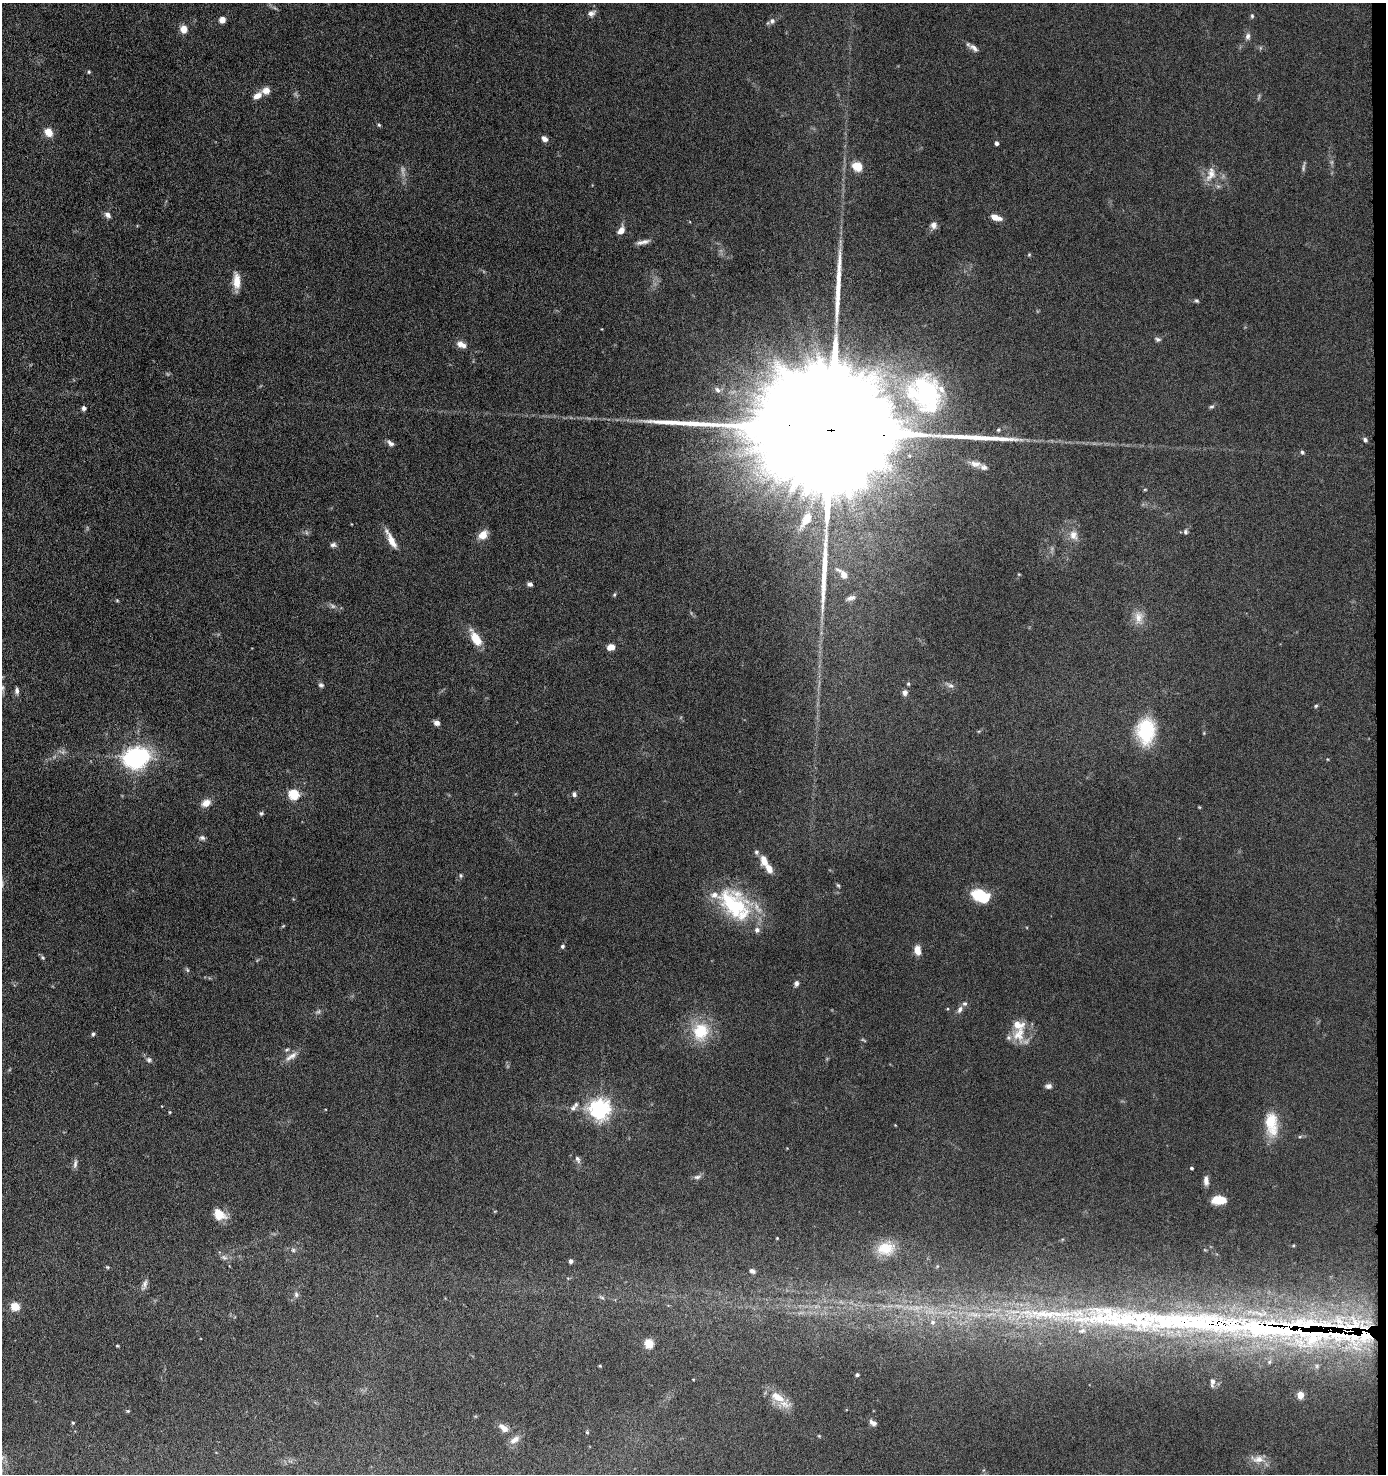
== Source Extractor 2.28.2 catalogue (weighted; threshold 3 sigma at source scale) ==
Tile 6 of 3 x 3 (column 3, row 2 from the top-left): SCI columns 2879-4262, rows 1477-2948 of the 4507 x 4427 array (HDU 1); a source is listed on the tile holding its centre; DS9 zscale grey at full resolution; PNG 1388 x 1476 px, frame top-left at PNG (2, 3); no overlay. Shown black and unused: <1% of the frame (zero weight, under 6 of 11 exposures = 3% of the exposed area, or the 3 px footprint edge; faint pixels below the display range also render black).
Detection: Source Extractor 2.28.2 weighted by HDU 2 'WHT'; one run over the whole footprint, this tile lists its part. Background 0.0677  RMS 0.0054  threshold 0.022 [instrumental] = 3 sigma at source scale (4.09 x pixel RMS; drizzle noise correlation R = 1.36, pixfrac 0.8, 0.05/0.05 arcsec/px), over >= 5 px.
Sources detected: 149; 6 too faint to see at this stretch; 2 inside a brighter object's white glare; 2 long thin detections or spike segments (spike, bleed or trail) — not listed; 12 inside a brighter listed object's ellipse — not listed separately; the other 127 listed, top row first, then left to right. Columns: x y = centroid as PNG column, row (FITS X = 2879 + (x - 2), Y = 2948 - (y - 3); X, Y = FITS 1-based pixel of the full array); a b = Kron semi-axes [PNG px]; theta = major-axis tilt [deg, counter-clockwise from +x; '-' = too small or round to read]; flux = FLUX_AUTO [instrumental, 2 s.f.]
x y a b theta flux
591 13 10 8 28 2.2
1252 16 6 5 - 0.76
222 20 7 6 - 3.1
772 21 8 7 - 1.5
184 29 8 7 - 4.6
1248 36 9 6 83 1.8
974 48 13 6 -35 2.4
89 72 5 4 - 0.6
257 96 11 6 32 4
379 125 5 4 - 0.6
48 132 11 9 -56 4.9
544 139 7 5 -40 2.5
997 143 4 4 - 1.5
857 166 13 11 -34 6.4
1211 174 23 12 70 6.4
108 215 9 7 -47 2
995 217 10 5 -18 5.9
934 225 9 8 - 2.1
621 230 10 7 57 3.6
643 242 18 5 14 2.5
1029 255 6 4 1 0.57
237 281 18 8 -86 6.6
1197 301 5 5 - 0.82
1158 339 8 6 -15 1.1
461 344 13 8 -28 3.3
717 390 8 7 - 1.7
926 392 47 44 -46 79
1211 407 7 5 14 0.86
84 408 5 4 - 1.4
833 430 74 23 -6 74000
1365 440 5 5 - 1.2
390 443 11 6 -42 1.8
1302 452 6 5 - 0.89
975 464 16 8 -7 3.7
1145 489 5 3 - 0.45
806 519 17 8 59 8.5
1185 532 6 6 - 1.1
483 535 12 8 49 5.3
1073 535 14 11 -69 4.6
391 540 25 7 -63 6.4
333 545 8 6 11 1.4
843 574 16 7 -42 6.6
530 584 6 4 -21 1.6
614 595 6 4 59 0.59
851 598 16 7 20 2.7
117 600 5 3 - 0.48
1138 617 19 12 89 5.2
476 638 22 10 -60 8.2
611 647 9 6 11 3.5
908 684 5 4 - 0.73
321 685 7 6 - 1.2
950 685 11 6 -28 1.7
17 691 8 5 -84 1.6
905 693 7 6 - 1.8
1316 706 5 4 - 0.67
437 723 7 6 - 1.9
1146 731 31 21 88 27
136 758 9 8 - 270
294 794 5 5 - 37
574 794 6 5 - 1.4
206 803 10 8 29 4.4
1199 807 5 3 - 0.4
261 813 6 5 - 0.87
202 838 8 6 -16 1.4
756 852 7 6 - 1.3
764 861 11 7 -76 5.3
461 875 6 5 - 0.77
838 885 6 4 -52 0.65
981 896 14 9 -25 25
733 905 42 32 -46 44
562 946 5 5 - 0.96
917 950 10 7 -79 4.7
43 958 5 5 - 0.83
187 970 6 5 - 0.78
796 983 7 5 77 1.4
960 1009 11 6 62 1.9
701 1031 22 19 74 19
93 1034 5 4 - 0.84
1019 1034 25 18 82 10
863 1040 8 3 -33 0.58
287 1050 6 5 - 0.9
291 1056 21 7 34 3.6
149 1060 8 7 - 1.4
1048 1086 8 6 5 1.6
573 1108 9 7 51 2
600 1109 7 7 - 310
170 1112 4 4 - 0.44
1271 1124 33 15 -84 14
895 1125 4 3 - 0.35
1300 1136 5 3 - 0.58
578 1159 9 6 -65 1.6
75 1164 13 5 83 1.7
1191 1168 4 3 - 0.73
697 1177 11 5 11 1.6
1206 1181 12 6 -86 2.6
1219 1200 15 8 0 8.6
219 1214 13 9 -46 9.2
777 1238 3 3 - 0.35
886 1248 24 17 11 11
293 1250 6 6 - 1
224 1257 10 7 -26 1.8
571 1261 5 4 - 1.3
107 1267 5 4 - 0.55
752 1271 7 5 -28 1.6
144 1284 17 6 71 2.2
296 1294 8 6 -88 1.3
602 1297 9 4 -22 1
15 1306 5 5 - 22
933 1322 8 7 - 2.6
1279 1327 168 42 -10 270
1082 1331 13 8 20 3.7
649 1343 5 5 - 23
117 1346 3 3 - 0.49
600 1366 3 3 - 0.5
857 1375 4 3 - 1
693 1379 4 2 - 0.32
1212 1382 10 5 84 1.9
1300 1395 5 4 - 11
778 1397 22 11 -30 9.4
128 1411 5 4 - 0.57
73 1423 3 3 - 0.61
873 1423 9 5 -35 1.9
504 1428 13 7 -43 3.9
587 1432 5 4 - 0.54
819 1436 4 4 - 0.42
515 1440 14 8 33 3.6
1258 1459 20 10 -2 5.3
Overlapping masked pixels (flux is a lower limit): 2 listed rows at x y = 833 430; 1279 1327